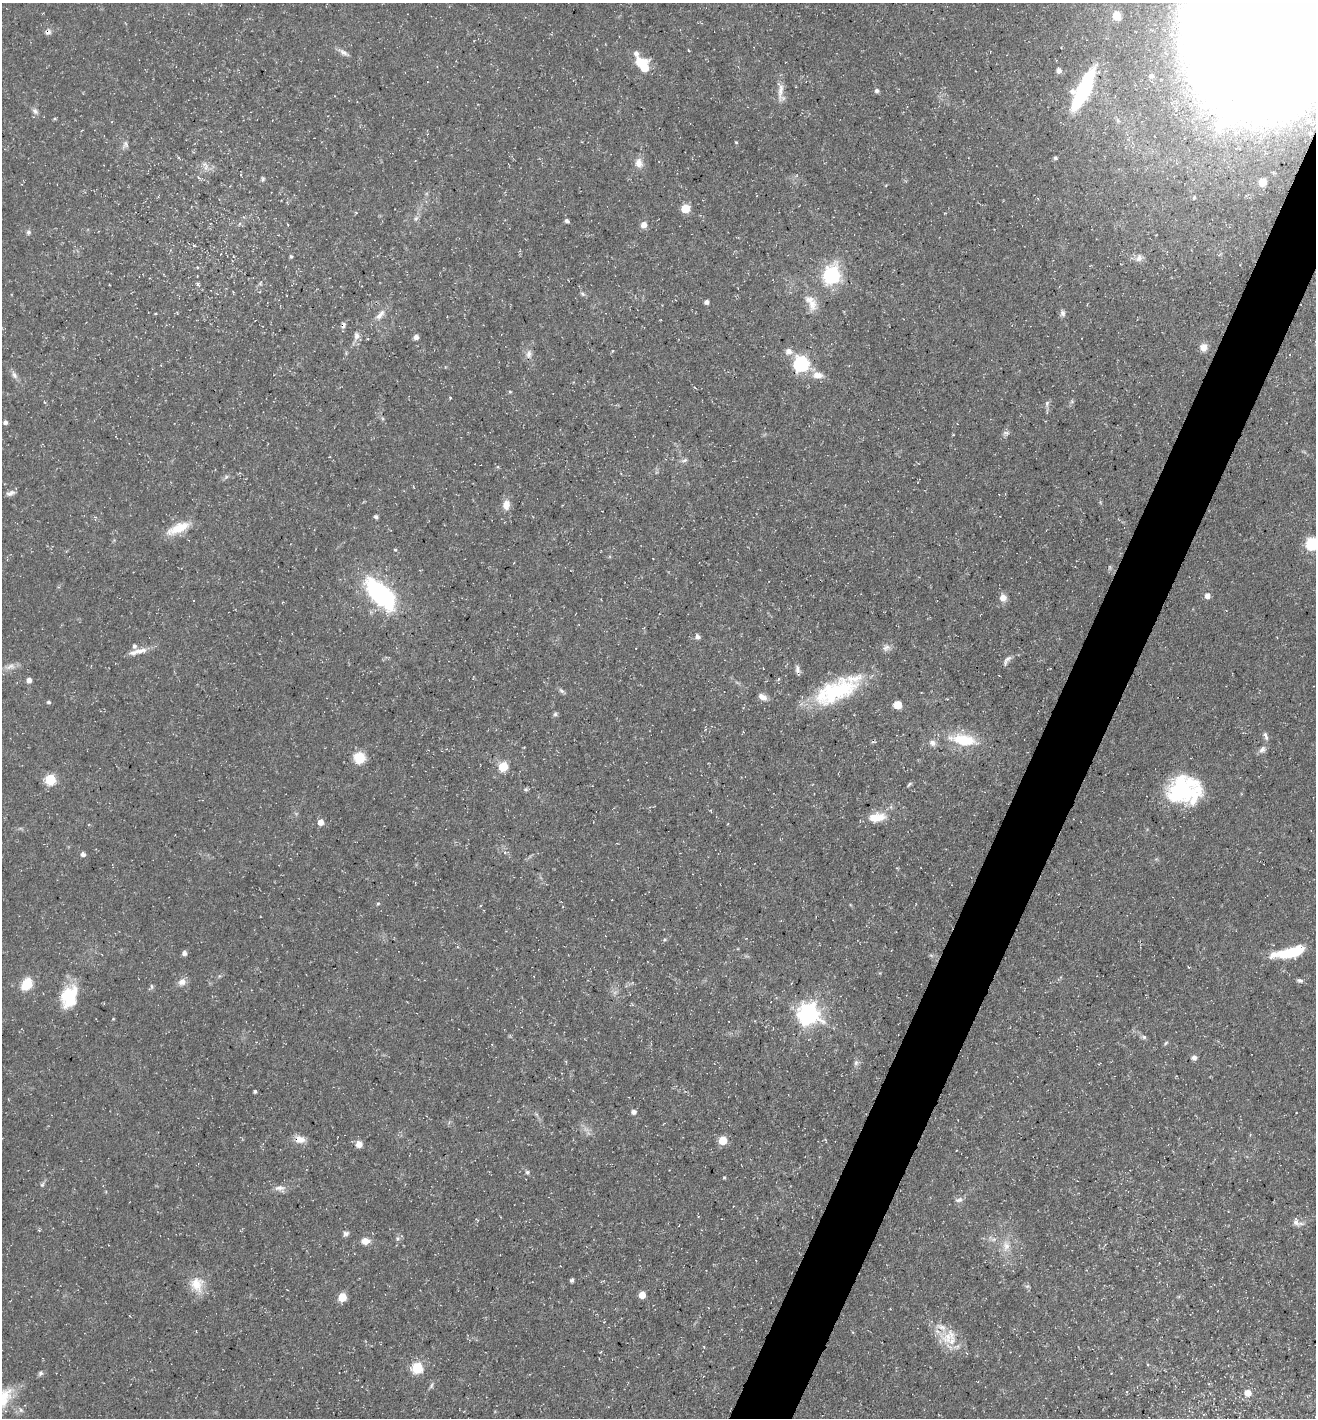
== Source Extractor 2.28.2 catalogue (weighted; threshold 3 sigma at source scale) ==
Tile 10 of 4 x 4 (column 2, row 3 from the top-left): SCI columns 1455-2768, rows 1417-2832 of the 5674 x 5663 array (HDU 1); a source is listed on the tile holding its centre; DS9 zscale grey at full resolution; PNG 1318 x 1420 px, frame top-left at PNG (2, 3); no overlay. Shown black and unused: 4% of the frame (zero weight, under 3 of 5 exposures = <1% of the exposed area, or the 3 px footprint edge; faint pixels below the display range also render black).
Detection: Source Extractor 2.28.2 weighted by HDU 2 'WHT'; one run over the whole footprint, this tile lists its part. Background 0.0358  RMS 0.0039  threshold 0.0175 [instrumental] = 3 sigma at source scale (4.5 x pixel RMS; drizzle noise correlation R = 1.50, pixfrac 1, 0.05/0.05 arcsec/px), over >= 5 px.
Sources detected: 139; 1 too faint to see at this stretch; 2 cosmic-ray / hot-pixel residue — not listed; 4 inside a brighter listed object's ellipse — not listed separately; the other 132 listed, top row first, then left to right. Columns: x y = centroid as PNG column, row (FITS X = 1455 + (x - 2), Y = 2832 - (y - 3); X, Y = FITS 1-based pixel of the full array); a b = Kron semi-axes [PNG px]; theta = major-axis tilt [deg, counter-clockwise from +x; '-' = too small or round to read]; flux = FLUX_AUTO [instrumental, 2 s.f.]
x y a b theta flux
1117 16 10 9 - 4.6
1273 24 114 85 56 3900
48 32 8 6 18 1.4
688 50 4 2 - 0.31
343 52 17 6 -32 2
636 53 8 6 -70 1.5
644 66 15 8 -58 15
1059 70 5 4 - 1.7
1151 76 7 6 - 1.5
1083 89 41 11 64 43
877 91 5 5 - 1.1
781 92 31 9 -85 4.3
35 111 9 6 -46 1.4
55 118 5 3 - 0.46
736 142 4 3 - 0.41
125 145 12 7 69 1.7
1055 158 4 4 - 0.74
639 163 13 10 -79 3.4
206 167 11 5 59 1.9
241 175 4 3 - 0.35
263 179 7 4 87 0.78
1262 182 6 6 - 4.1
158 197 5 3 - 0.33
1194 197 4 2 - 0.51
685 208 5 5 - 16
416 218 9 6 62 1.2
567 221 5 4 - 1.1
239 224 5 3 - 0.5
644 225 7 7 - 2.7
28 232 6 5 - 0.87
291 256 5 4 - 0.62
1139 258 10 8 75 1.9
197 267 4 2 - 0.32
831 275 8 7 - 110
198 284 5 5 - 0.64
582 294 7 5 -41 0.88
706 302 4 4 - 1.7
812 304 18 13 -90 5.4
1062 313 8 7 - 1.4
380 315 18 8 53 3.2
356 336 12 7 78 2.2
416 337 5 5 - 1.5
1203 347 9 9 - 3.2
788 351 10 9 - 2.4
529 354 13 8 83 2.2
801 364 7 7 - 110
14 375 11 7 -58 1.6
818 375 14 9 -3 3.9
510 392 4 4 - 0.44
450 397 3 3 - 0.4
1047 403 10 5 82 1.2
5 422 4 4 - 1.3
1006 433 9 5 -9 1.1
684 460 9 5 24 1.1
11 493 11 6 19 1.6
506 505 12 9 -88 3.6
376 517 5 5 - 0.8
178 528 32 11 23 9
1312 544 6 6 - 52
395 550 4 3 - 0.52
381 594 42 20 -45 52
1207 596 6 6 - 2.5
1003 598 9 9 - 2.7
697 637 7 6 - 1.3
886 647 12 8 34 2.1
138 651 27 7 14 3.9
1007 660 16 5 55 1.6
10 666 18 7 17 2.7
797 669 11 6 -80 1.6
29 680 5 4 - 2.4
837 690 58 22 27 38
561 691 9 5 -43 0.98
762 697 11 6 -31 2.7
48 702 4 4 - 0.8
897 705 5 5 - 12
555 714 6 5 - 0.82
1266 736 12 5 -72 1.3
963 740 35 14 -10 17
932 743 10 8 -29 2
1262 750 10 7 31 1.6
359 758 10 10 - 9.7
503 766 6 5 - 19
50 780 6 5 - 32
909 784 8 4 39 0.74
526 789 6 5 - 0.71
1182 790 37 27 12 38
876 817 21 10 7 8.4
320 822 7 6 - 2.8
505 852 5 3 - 0.53
83 854 6 5 - 1.3
378 904 5 4 - 0.55
664 939 6 5 - 0.62
184 953 5 5 - 1.4
1288 953 35 11 8 16
931 955 7 4 -19 0.66
1300 980 8 5 -10 1.1
182 982 11 9 33 2.7
27 984 13 9 56 9.7
151 986 8 4 -88 0.76
69 996 23 16 72 18
808 1014 8 8 - 270
113 1019 4 3 - 0.33
1144 1037 7 5 -15 0.95
1166 1043 8 4 37 0.59
1194 1057 5 5 - 2
856 1063 8 6 87 1.3
255 1091 3 3 - 0.76
633 1112 6 5 - 1.5
300 1139 13 9 -19 3.9
722 1140 5 5 - 14
359 1144 9 9 - 2.1
527 1172 6 5 - 0.8
724 1177 4 3 - 0.47
42 1185 7 5 54 0.77
280 1188 16 8 -4 2.5
959 1200 10 6 14 1.5
1296 1222 14 8 -69 2.1
346 1234 7 6 - 1.2
397 1239 6 4 72 0.7
365 1241 9 8 - 3.7
1006 1246 16 10 -87 4.7
572 1280 4 4 - 0.77
197 1284 21 18 -78 8
1027 1286 7 4 -17 0.67
642 1295 5 5 - 5.2
342 1297 5 5 - 13
948 1337 22 16 35 9.5
417 1368 6 6 - 37
40 1373 7 6 - 0.9
431 1385 7 4 86 0.78
1248 1393 8 7 - 4
21 1410 7 5 -47 0.97
Overlapping masked pixels (flux is a lower limit): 3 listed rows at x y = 1273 24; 48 32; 300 1139
Isophote crosses this tile's border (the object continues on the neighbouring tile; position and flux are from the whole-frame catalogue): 2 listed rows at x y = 1273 24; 1312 544